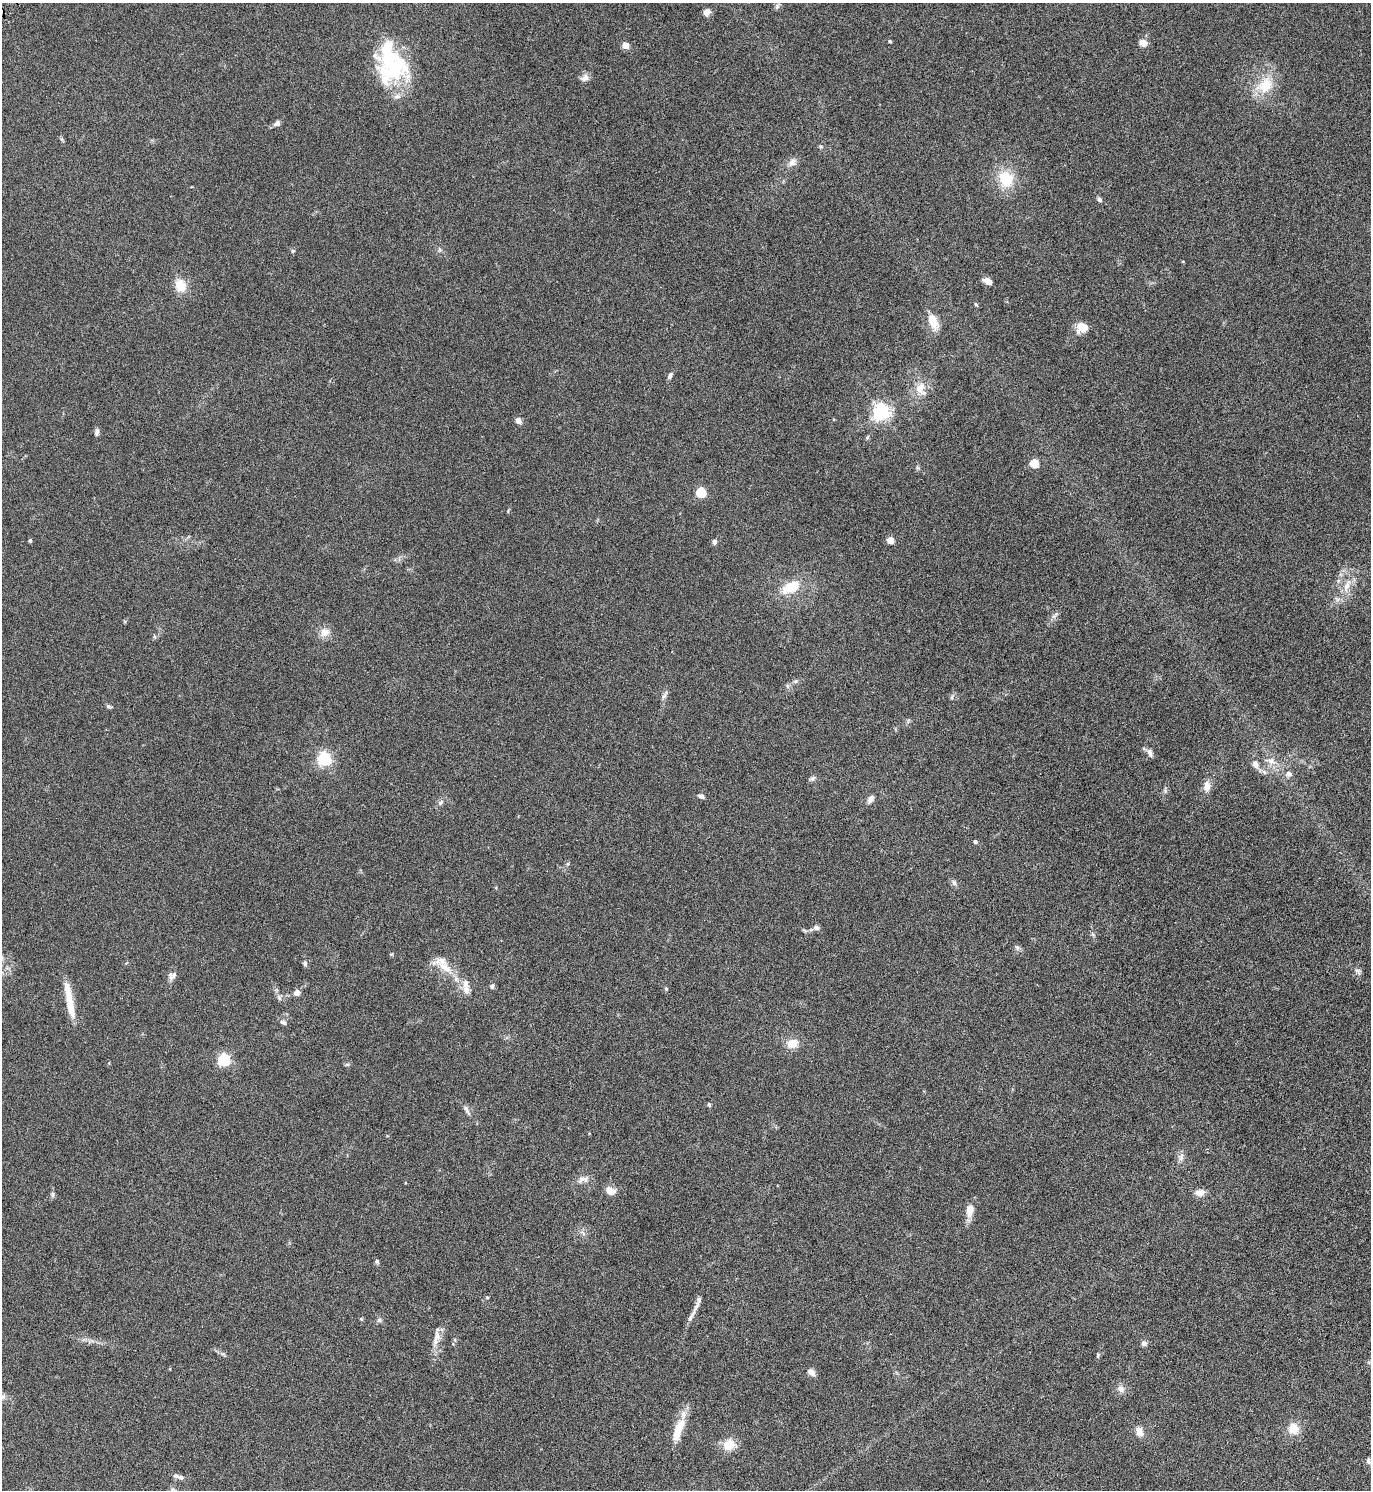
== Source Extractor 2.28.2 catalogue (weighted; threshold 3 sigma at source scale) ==
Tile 6 of 4 x 4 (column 2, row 2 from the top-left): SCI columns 1535-2903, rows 2983-4470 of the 5945 x 5961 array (HDU 1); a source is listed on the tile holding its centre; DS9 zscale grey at full resolution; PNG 1373 x 1492 px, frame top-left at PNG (2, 3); no overlay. Shown black and unused: <1% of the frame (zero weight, under 3 of 6 exposures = <1% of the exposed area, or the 3 px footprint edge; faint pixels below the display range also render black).
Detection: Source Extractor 2.28.2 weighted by HDU 2 'WHT'; one run over the whole footprint, this tile lists its part. Background 0.0303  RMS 0.0036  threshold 0.0148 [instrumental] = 3 sigma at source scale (4.09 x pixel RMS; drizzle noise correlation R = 1.36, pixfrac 0.8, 0.05/0.05 arcsec/px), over >= 5 px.
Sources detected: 99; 1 inside a brighter object's white glare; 1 cosmic-ray / hot-pixel residue — not listed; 6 inside a brighter listed object's ellipse — not listed separately; the other 91 listed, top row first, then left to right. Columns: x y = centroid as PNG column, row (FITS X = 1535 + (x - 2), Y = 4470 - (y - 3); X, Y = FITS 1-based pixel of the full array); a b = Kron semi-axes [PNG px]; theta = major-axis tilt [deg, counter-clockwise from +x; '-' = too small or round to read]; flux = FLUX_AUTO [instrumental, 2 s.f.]
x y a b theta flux
777 6 8 5 60 0.75
707 12 9 7 54 1.8
890 41 4 4 - 0.52
1142 43 9 7 -1 2.3
625 45 4 4 - 5.5
393 66 49 30 -51 26
585 78 11 8 34 1.6
1265 85 25 19 40 9
277 123 9 7 29 1
820 146 6 5 - 0.52
792 162 13 9 52 1.9
1006 179 20 17 -64 9.7
1099 199 7 5 -52 0.85
439 250 8 4 -81 0.55
292 251 6 4 71 0.4
987 281 11 6 -26 1.9
180 285 15 12 -69 5.1
976 304 5 4 - 0.4
933 321 20 9 -69 4.8
1083 327 13 10 17 4.4
670 376 8 5 64 0.93
920 388 18 12 62 4.3
881 412 6 6 - 120
518 421 4 4 - 4
97 432 9 5 85 1
867 437 8 3 46 0.4
1034 463 5 5 - 12
701 492 5 5 - 19
30 540 3 3 - 0.6
890 540 4 4 - 6.8
714 542 6 6 - 0.94
791 587 23 13 26 8.1
1346 587 18 8 74 3.4
1054 615 13 4 52 1
324 632 12 11 - 2.9
155 637 6 4 -71 0.4
796 681 7 5 12 0.65
664 696 8 5 45 0.79
952 697 6 4 72 0.46
108 706 7 5 -18 0.53
1150 753 12 6 -75 1.2
324 759 6 5 - 65
1271 761 12 9 -31 2.4
1255 764 10 7 -69 1.8
1264 772 7 6 - 0.88
1289 774 9 7 18 1.3
812 778 8 6 28 0.82
1207 786 13 9 87 2.2
701 796 8 6 -23 0.84
870 799 12 6 56 1.3
441 803 8 6 38 0.92
975 842 4 4 - 0.96
954 883 8 6 -72 0.83
816 928 9 7 -15 0.97
1017 948 7 6 - 0.73
305 963 9 6 -81 0.76
445 967 24 11 -38 5.6
1358 971 9 6 -45 0.89
173 976 14 6 44 1.3
465 983 12 8 -81 2.3
492 986 6 5 - 0.83
666 989 5 4 - 0.35
297 993 6 6 - 1.9
70 1005 34 9 -78 6.6
283 1022 9 5 -20 0.94
792 1044 12 10 13 4
224 1060 5 5 - 46
709 1104 6 4 -64 0.42
466 1110 17 5 -58 1.2
1181 1157 10 6 81 1.3
583 1179 17 8 11 2
611 1191 11 8 -17 2.6
1200 1193 11 8 3 2.4
53 1194 9 4 90 0.69
970 1210 14 8 87 3.8
377 1261 6 5 - 0.56
487 1297 5 3 - 0.33
693 1313 39 4 62 2.2
361 1319 5 4 - 0.35
379 1320 6 6 - 0.69
437 1337 25 9 78 3.3
1144 1343 7 7 - 0.91
1098 1355 7 5 74 0.5
811 1372 8 6 -42 2
1121 1389 10 8 -41 1.7
678 1429 29 10 70 7.3
1294 1429 13 12 - 4.7
1139 1432 11 9 -80 2.4
729 1445 14 12 20 4.9
1368 1461 9 5 -89 0.69
180 1477 9 7 -15 1